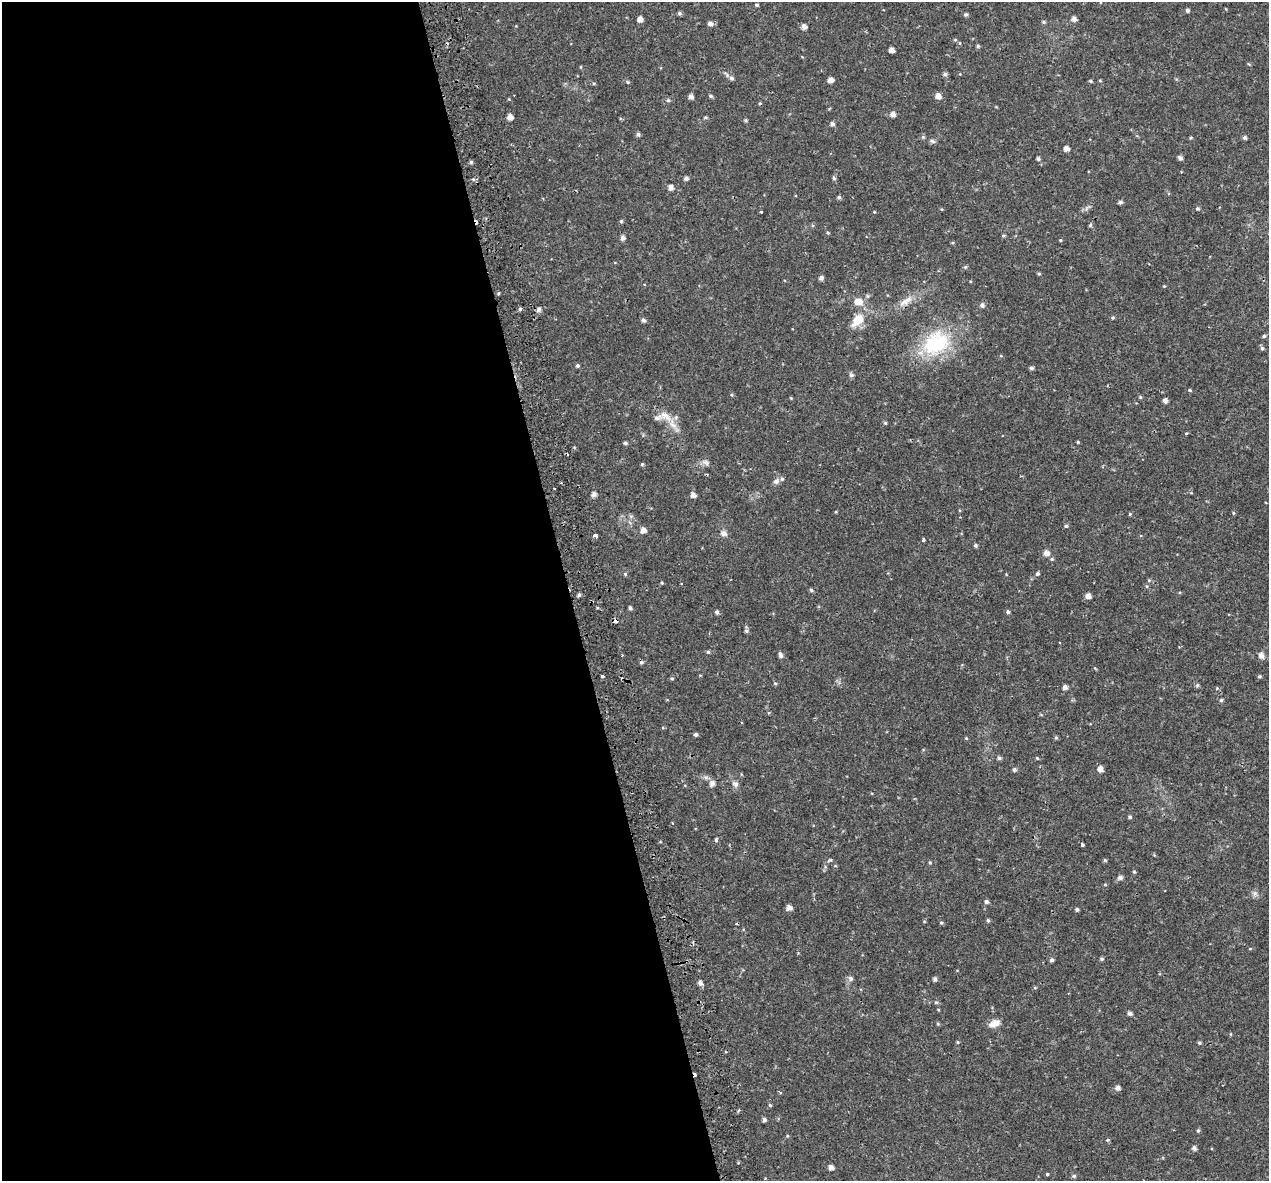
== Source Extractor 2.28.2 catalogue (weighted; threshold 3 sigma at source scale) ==
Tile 9 of 4 x 4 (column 1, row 3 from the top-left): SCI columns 53-1319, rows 1341-2519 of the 5174 x 4987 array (HDU 1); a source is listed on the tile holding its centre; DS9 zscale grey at full resolution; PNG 1271 x 1183 px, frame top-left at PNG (2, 2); no overlay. Shown black and unused: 45% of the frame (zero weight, under 2 of 3 exposures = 5% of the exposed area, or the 3 px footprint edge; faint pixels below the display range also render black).
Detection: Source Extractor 2.28.2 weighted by HDU 2 'WHT'; one run over the whole footprint, this tile lists its part. Background 0.0266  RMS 0.0031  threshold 0.0138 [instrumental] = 3 sigma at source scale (4.5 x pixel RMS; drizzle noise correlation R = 1.50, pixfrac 1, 0.0396/0.0396 arcsec/px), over >= 5 px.
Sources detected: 178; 8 cosmic-ray / hot-pixel residue — not listed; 1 inside a brighter listed object's ellipse — not listed separately; the other 169 listed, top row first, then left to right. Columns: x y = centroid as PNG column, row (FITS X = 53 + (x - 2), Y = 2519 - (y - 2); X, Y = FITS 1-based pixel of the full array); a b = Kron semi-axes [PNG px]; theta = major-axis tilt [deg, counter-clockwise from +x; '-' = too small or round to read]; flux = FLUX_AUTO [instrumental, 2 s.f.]
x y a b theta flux
757 5 5 4 - 0.44
1187 10 4 4 - 0.67
679 13 5 4 - 0.63
966 14 4 4 - 0.6
640 19 5 4 - 1.8
1074 19 5 5 - 1.4
1044 22 5 4 - 0.43
710 23 5 5 - 1.2
804 27 5 5 - 1.5
955 40 5 4 - 0.33
960 43 5 3 - 0.26
978 46 5 5 - 0.43
891 50 5 4 - 1.8
581 67 5 3 - 0.25
945 74 5 5 - 0.74
731 78 7 6 - 0.91
830 80 5 4 - 1.6
1100 80 4 3 - 0.34
1091 81 4 3 - 0.42
627 82 5 3 - 0.31
594 83 5 3 - 0.34
710 96 5 4 - 0.51
938 96 5 5 - 1.9
691 97 4 4 - 1.3
668 100 5 5 - 0.43
760 103 4 4 - 0.33
893 114 5 5 - 1.5
510 117 5 4 - 1.8
705 117 5 4 - 0.39
745 120 4 4 - 0.5
832 124 5 5 - 0.83
638 134 5 5 - 0.65
923 137 5 4 - 0.41
1244 138 5 4 - 0.61
932 141 8 5 -18 0.65
1066 149 5 4 - 1.6
1180 158 5 4 - 0.86
1038 159 4 3 - 0.65
471 162 4 4 - 0.59
686 178 4 4 - 0.93
834 178 6 4 -66 0.53
671 187 5 5 - 1.5
839 197 5 4 - 0.58
1120 202 5 4 - 0.72
1197 208 5 5 - 0.44
942 209 4 3 - 0.22
761 211 3 3 - 1.3
874 212 4 3 - 0.22
621 221 4 4 - 0.48
1090 225 6 4 48 0.39
828 233 4 4 - 0.32
1003 235 4 4 - 0.39
623 238 5 5 - 1.1
1060 240 4 3 - 0.31
965 267 5 4 - 0.42
1039 274 4 4 - 0.35
821 278 5 5 - 0.97
1164 286 4 3 - 0.24
498 293 4 4 - 0.38
906 301 22 8 29 3.1
858 302 9 7 -4 3.1
982 305 5 5 - 1
520 309 4 4 - 0.56
539 310 5 5 - 1.1
1112 318 5 5 - 0.39
643 320 5 5 - 0.83
858 320 19 12 45 5.4
1264 336 5 4 - 0.54
936 343 39 29 33 22
1262 348 6 5 - 0.56
1001 356 5 3 - 0.26
578 366 4 4 - 0.61
1031 368 4 4 - 0.69
851 375 6 5 - 0.65
1190 390 4 3 - 0.39
1140 397 5 4 - 0.34
791 398 4 3 - 0.27
1165 401 4 4 - 1.3
665 416 20 9 -39 4
885 423 5 4 - 0.37
1186 433 5 3 - 0.25
1078 442 4 3 - 0.3
625 443 4 4 - 0.63
705 462 11 7 -24 1.1
642 464 5 4 - 0.35
776 481 10 7 37 1.1
594 494 5 5 - 1.3
693 495 5 5 - 1.4
1233 513 5 3 - 0.3
1130 514 4 3 - 0.29
1066 526 4 4 - 0.47
643 530 6 6 - 1.7
723 533 7 6 - 1.4
596 535 4 4 - 4.3
923 540 3 3 - 1.2
975 545 4 4 - 0.59
1046 553 6 5 - 1.7
1052 559 5 4 - 0.41
625 574 5 5 - 0.39
1037 574 6 5 - 0.52
1149 580 5 5 - 0.37
662 583 4 4 - 0.32
811 590 6 4 -18 0.5
579 595 4 4 - 0.64
1088 596 5 5 - 1.6
630 608 4 3 - 0.72
717 612 5 4 - 0.81
1008 612 5 4 - 0.54
615 621 4 4 - 4
746 631 5 5 - 0.64
708 652 5 5 - 0.42
780 655 7 5 -71 0.87
1261 655 6 5 - 1.8
602 676 3 3 - 2
1259 676 4 4 - 0.44
672 679 5 4 - 0.37
775 683 5 4 - 0.39
1197 685 5 5 - 0.43
1065 687 5 4 - 1.2
1217 688 4 4 - 0.31
1221 700 5 4 - 0.47
696 734 4 4 - 0.63
1056 737 5 4 - 0.45
966 738 4 3 - 0.25
999 758 6 5 - 0.59
1037 758 5 4 - 0.35
1014 769 5 5 - 0.64
1100 769 5 5 - 1.9
712 784 6 5 - 1.5
735 784 9 7 -21 1
1130 817 4 4 - 0.58
716 840 5 4 - 0.48
1082 844 3 3 - 1.1
830 860 9 3 33 0.46
1105 860 5 4 - 0.39
930 862 5 4 - 0.35
835 866 5 3 - 0.27
1134 872 5 4 - 0.37
1120 877 6 5 - 1
1105 884 5 3 - 0.3
1255 893 7 6 - 0.84
986 902 5 4 - 0.79
789 908 5 5 - 1.7
1077 909 4 4 - 0.63
988 920 4 4 - 0.49
941 923 5 4 - 0.41
1250 949 4 3 - 0.24
1101 959 4 4 - 0.51
1052 960 5 4 - 0.73
851 978 6 6 - 0.91
935 979 4 4 - 0.84
700 983 5 4 - 1.3
936 1002 5 5 - 0.43
1130 1013 5 4 - 0.86
994 1023 15 9 18 2.3
938 1024 5 4 - 0.36
1231 1034 5 3 - 0.23
957 1042 5 3 - 0.25
1199 1043 4 4 - 0.46
1118 1088 5 5 - 1.3
770 1105 4 4 - 0.43
764 1120 4 4 - 0.88
1198 1130 5 4 - 0.44
787 1136 4 3 - 0.31
1107 1140 4 3 - 0.49
1194 1148 5 4 - 1
831 1167 4 4 - 1.6
1047 1174 3 3 - 0.61
1074 1176 5 4 - 0.54
Overlapping masked pixels (flux is a lower limit): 1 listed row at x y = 615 621